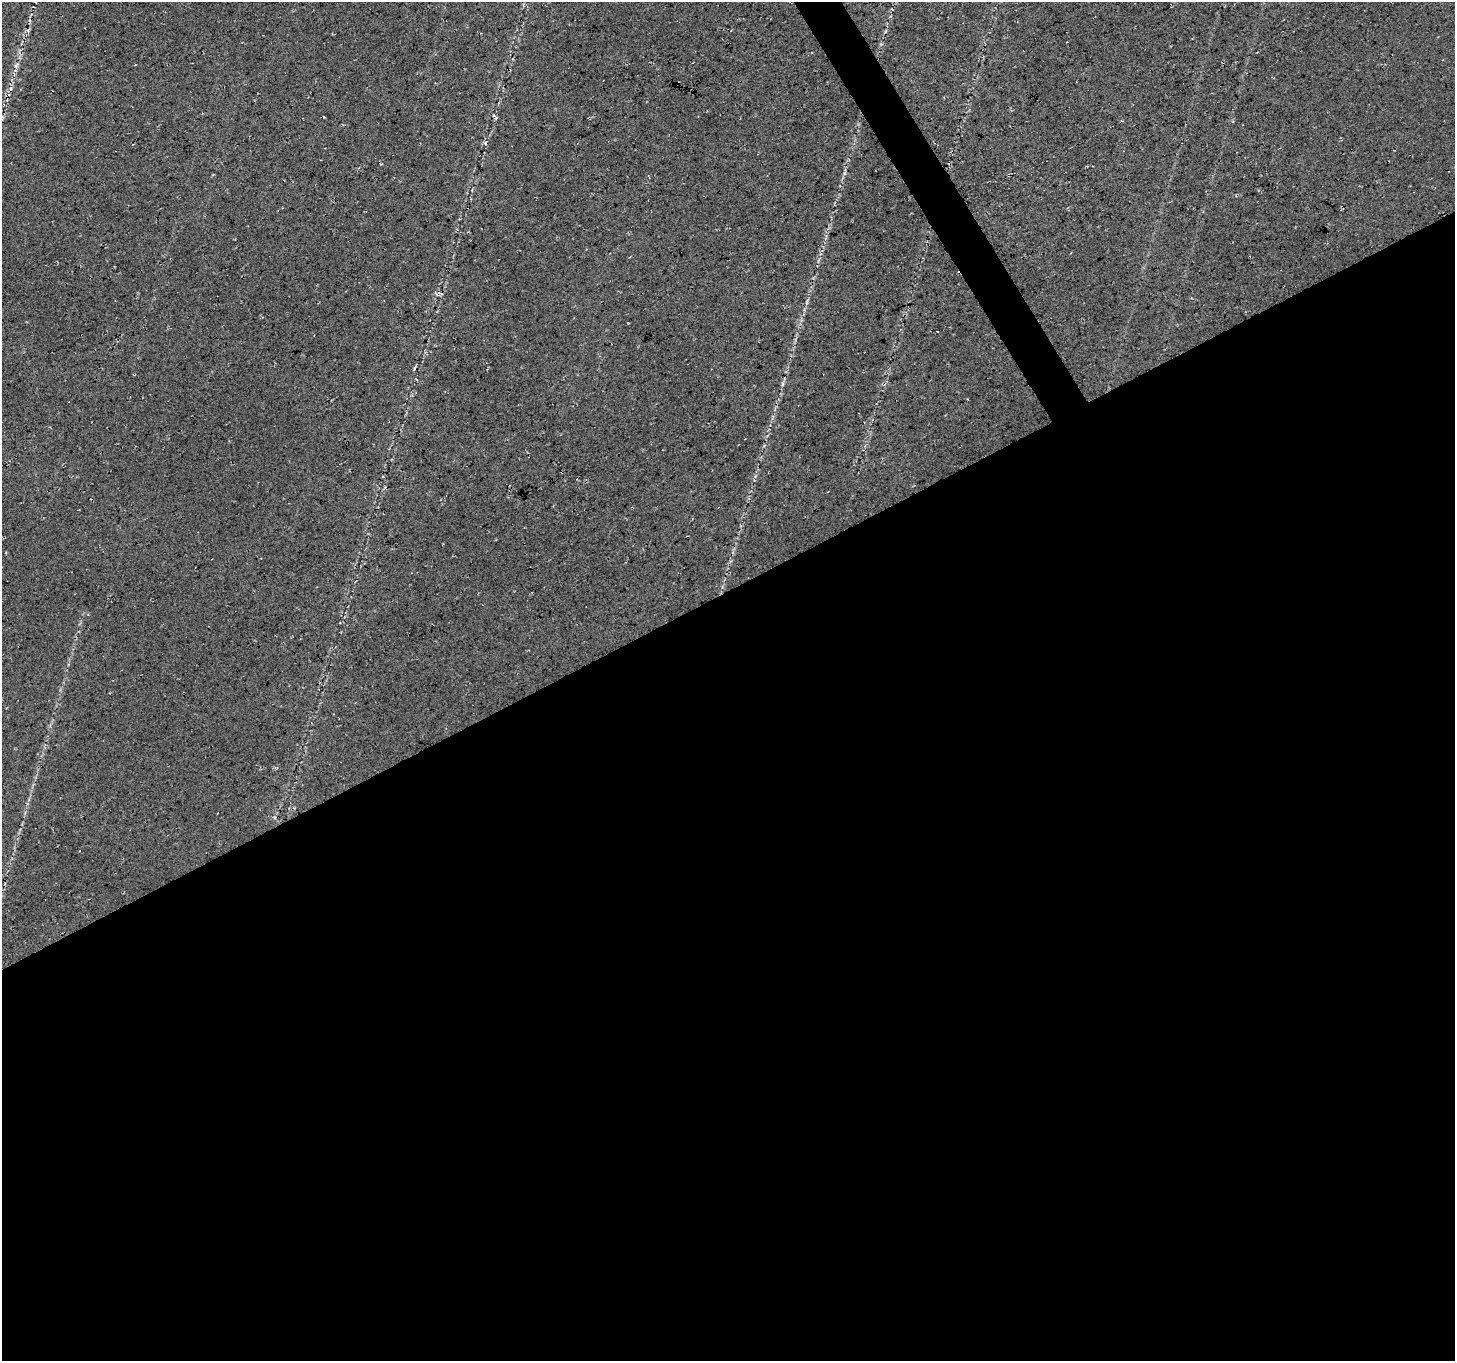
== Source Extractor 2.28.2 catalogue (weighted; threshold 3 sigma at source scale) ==
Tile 15 of 4 x 4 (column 3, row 4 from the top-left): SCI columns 2912-4364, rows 169-1527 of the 5818 x 5711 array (HDU 1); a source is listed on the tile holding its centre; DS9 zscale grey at full resolution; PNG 1457 x 1363 px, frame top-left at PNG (2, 2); no overlay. Shown black and unused: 58% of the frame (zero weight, under 3 of 4 exposures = <1% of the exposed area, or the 3 px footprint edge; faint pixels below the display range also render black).
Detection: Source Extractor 2.28.2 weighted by HDU 2 'WHT'; one run over the whole footprint, this tile lists its part. Background 0.0283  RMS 0.0083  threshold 0.0375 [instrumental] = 3 sigma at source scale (4.5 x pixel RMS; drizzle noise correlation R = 1.50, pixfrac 1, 0.0396/0.0396 arcsec/px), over >= 5 px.
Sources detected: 6; all 6 listed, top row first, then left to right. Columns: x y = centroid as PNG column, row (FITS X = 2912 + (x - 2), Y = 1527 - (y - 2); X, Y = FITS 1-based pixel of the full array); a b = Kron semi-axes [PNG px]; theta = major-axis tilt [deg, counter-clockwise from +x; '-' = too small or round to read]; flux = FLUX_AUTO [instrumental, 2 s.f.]
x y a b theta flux
16 65 9 6 64 2.9
494 116 9 3 -39 1.7
485 143 5 3 - 1.2
845 173 6 4 71 1.4
807 302 9 3 85 1.5
782 384 9 4 71 1.6